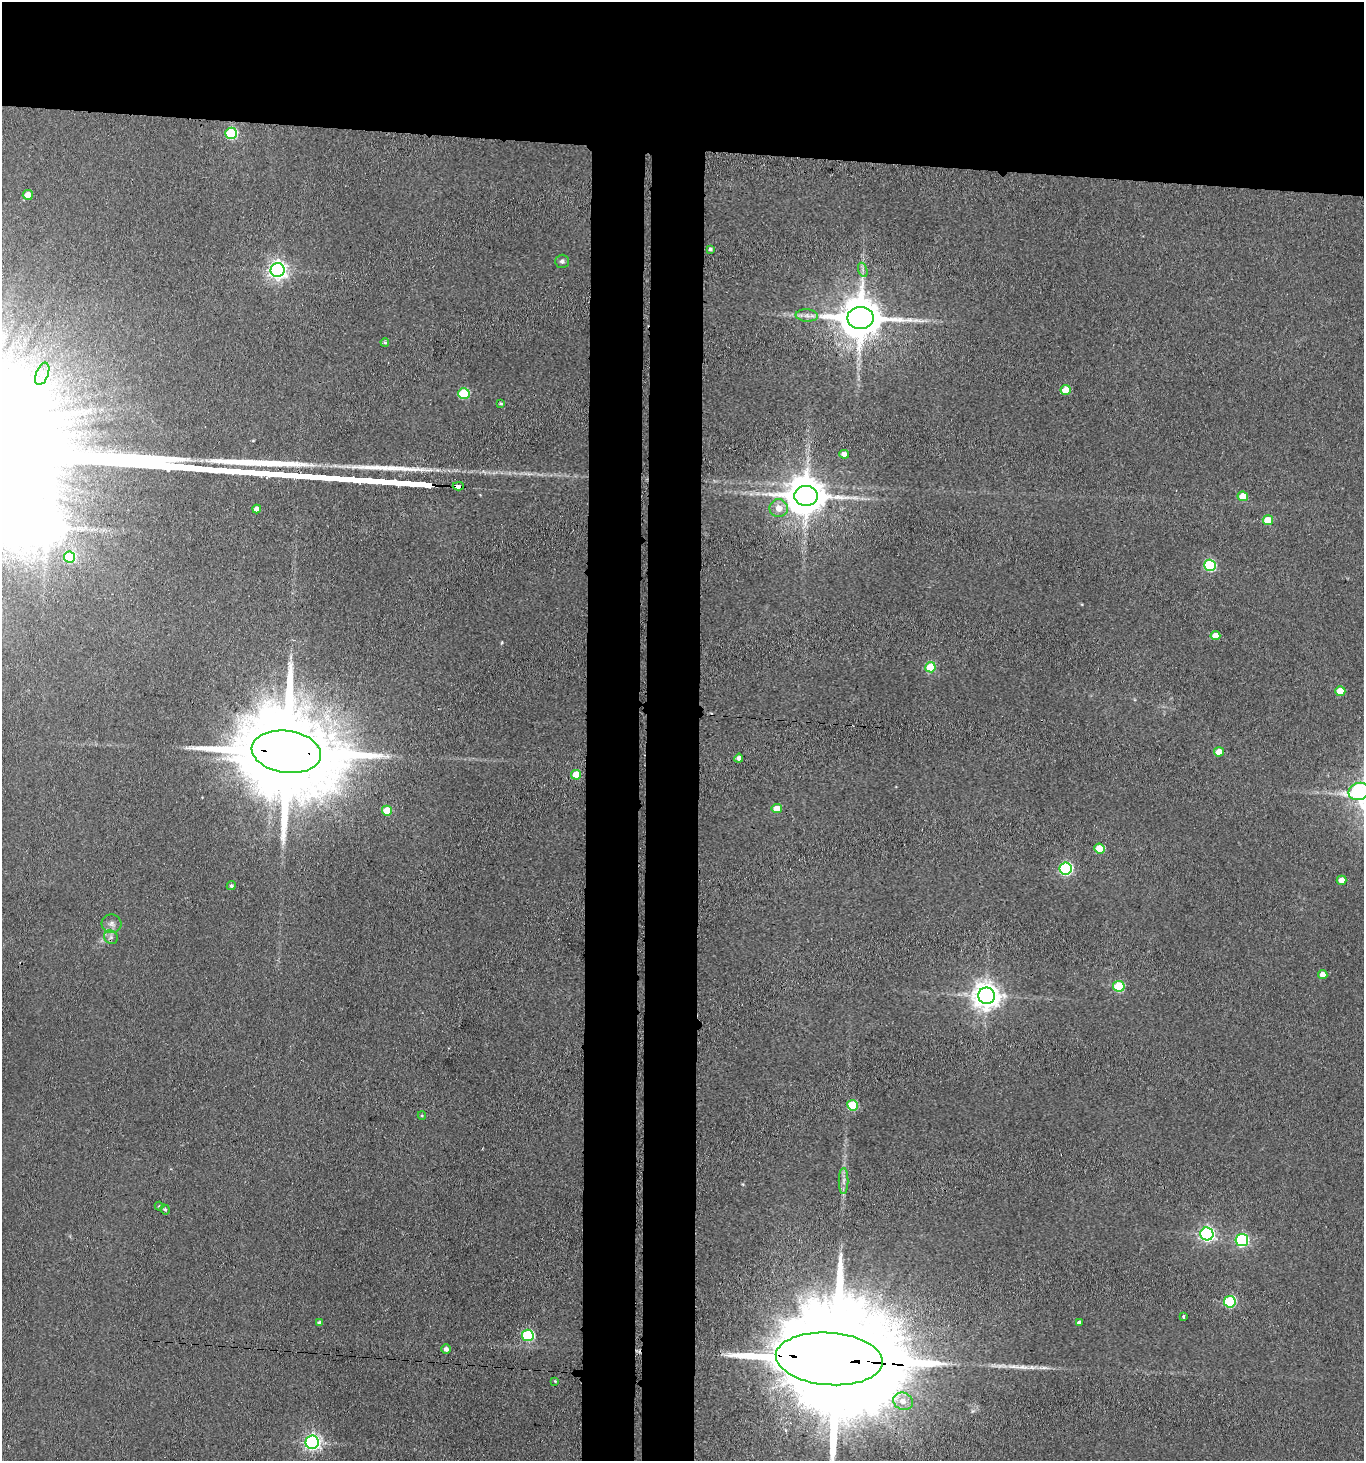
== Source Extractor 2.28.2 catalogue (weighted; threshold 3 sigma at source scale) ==
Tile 2 of 3 x 3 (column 2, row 1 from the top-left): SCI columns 1582-2943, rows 2925-4383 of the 4467 x 4388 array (HDU 1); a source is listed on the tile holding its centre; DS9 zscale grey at full resolution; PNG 1366 x 1463 px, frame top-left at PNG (2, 2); each listed source drawn as its Kron ellipse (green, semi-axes under 4 px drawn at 4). Shown black and unused: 17% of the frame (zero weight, under 3 of 4 exposures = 5% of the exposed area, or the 3 px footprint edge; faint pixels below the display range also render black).
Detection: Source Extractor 2.28.2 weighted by HDU 2 'WHT'; one run over the whole footprint, this tile lists its part. Background 0.0656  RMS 0.0068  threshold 0.0304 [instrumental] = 3 sigma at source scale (4.5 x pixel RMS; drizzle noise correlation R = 1.50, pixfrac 1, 0.05/0.05 arcsec/px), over >= 5 px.
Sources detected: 63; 4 inside a brighter object's white glare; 1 long thin detection or spike segment (spike, bleed or trail) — neither listed nor drawn; the other 58 listed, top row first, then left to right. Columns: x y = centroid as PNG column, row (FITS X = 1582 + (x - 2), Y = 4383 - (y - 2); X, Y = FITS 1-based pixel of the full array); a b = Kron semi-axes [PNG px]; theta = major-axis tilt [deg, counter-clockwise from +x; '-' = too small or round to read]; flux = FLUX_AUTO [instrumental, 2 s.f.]
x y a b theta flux
231 133 6 5 - 63
28 195 5 5 - 9.9
710 249 3 3 - 1.4
562 261 7 6 - 1.8
278 270 7 7 - 330
863 270 7 4 -71 1.9
807 315 11 6 -4 3.5
860 318 13 11 -1 3000
385 342 4 3 - 0.97
42 374 12 6 68 4.7
1066 390 5 5 - 14
464 393 5 5 - 42
500 403 3 3 - 1.1
844 454 5 4 - 4.7
458 486 5 4 - 30
806 496 12 10 -4 2300
1243 496 5 5 - 11
779 508 9 9 - 7
257 509 4 4 - 3.9
1268 520 5 5 - 16
70 557 5 5 - 41
1210 565 6 5 - 68
1215 636 5 4 - 8.2
930 667 5 5 - 27
1340 691 5 5 - 12
286 752 35 21 -8 18000
1219 752 5 4 - 11
739 758 4 4 - 2.5
576 775 5 5 - 16
1359 791 10 8 21 91
777 809 5 4 - 8.1
387 811 5 5 - 18
1100 848 5 5 - 16
1066 869 6 6 - 110
1341 880 5 4 - 6.5
231 886 5 4 - 1.3
112 924 10 9 - 3.4
111 937 7 6 - 2.2
1323 975 4 4 - 5.6
1119 986 5 5 - 40
987 996 8 8 - 870
853 1105 5 5 - 39
422 1115 4 4 - 0.8
844 1181 13 5 90 3.1
159 1206 4 4 - 0.81
165 1209 5 4 - 1.3
1207 1234 6 6 - 190
1242 1240 6 6 - 100
1230 1302 6 5 - 64
1183 1316 3 3 - 0.83
319 1323 4 3 - 1.6
1079 1323 4 3 - 1.9
528 1335 6 5 - 66
446 1349 5 4 - 3
829 1359 53 26 -4 40000
555 1381 3 3 - 0.65
903 1401 10 8 -23 6.5
312 1442 7 6 - 200
Overlapping masked pixels (flux is a lower limit): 3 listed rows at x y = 458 486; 286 752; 829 1359
Isophote crosses this tile's border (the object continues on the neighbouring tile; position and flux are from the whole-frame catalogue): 2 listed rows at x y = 1359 791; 829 1359